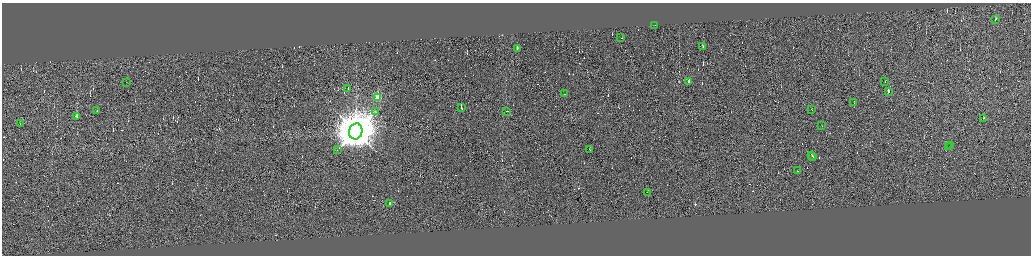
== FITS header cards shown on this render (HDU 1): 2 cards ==
NAXIS1  =                 4116
NAXIS2  =                 1014

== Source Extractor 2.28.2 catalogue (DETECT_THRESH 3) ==
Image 4116 x 1014 px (HDU 1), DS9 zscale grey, zoomed out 1/4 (1 PNG px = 4 x 4 image px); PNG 1033 x 258 px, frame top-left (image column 3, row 1011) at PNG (2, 3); each listed source drawn as its Kron ellipse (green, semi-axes under 4 px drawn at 4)
Background -0.107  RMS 3.8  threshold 11.5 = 3 sigma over >= 5 px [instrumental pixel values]
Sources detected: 390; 358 cannot appear on this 1/4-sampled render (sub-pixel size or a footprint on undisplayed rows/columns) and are neither listed nor drawn; the other 32 listed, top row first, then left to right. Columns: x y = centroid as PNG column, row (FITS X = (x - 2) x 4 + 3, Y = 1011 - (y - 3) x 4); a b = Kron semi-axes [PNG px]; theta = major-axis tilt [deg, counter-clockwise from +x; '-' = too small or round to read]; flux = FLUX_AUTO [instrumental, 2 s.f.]
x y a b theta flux
995 19 2 1 - 1.4e+04
655 25 2 1 - 7.6e+03
621 38 3 1 - 3.4e+04
703 46 2 1 - 3.5e+03
517 48 2 1 - 1.4e+04
126 82 2 1 - 1.3e+03
689 82 2 1 - 2.2e+04
885 82 2 1 - 1.1e+03
348 88 2 1 - 1.2e+04
888 91 2 1 - 1.2e+04
564 94 2 1 - 1.0e+04
378 98 2 2 - 1.3e+05
854 102 2 1 - 9.7e+02
461 107 3 1 - 4.8e+04
811 109 2 1 - 2.4e+04
97 111 2 1 - 1.9e+04
376 111 4 2 - 1.8e+03
507 111 2 1 - 2.8e+04
77 116 2 1 - 3.1e+04
983 118 2 1 - 8.3e+03
20 124 2 1 - 1.2e+04
822 125 2 1 - 2.1e+04
356 131 8 6 79 1.6e+07
951 145 2 1 - 9.3e+03
949 147 2 1 - 1.5e+04
590 149 2 1 - 1.0e+04
337 150 2 1 - 7.8e+02
812 155 2 1 - 2.2e+04
813 156 2 1 - 1.2e+04
797 171 2 1 - 1.2e+04
648 192 2 1 - 1.1e+04
390 203 2 1 - 2.3e+04
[358 sub-pixel or undisplayed-footprint detections neither listed nor drawn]